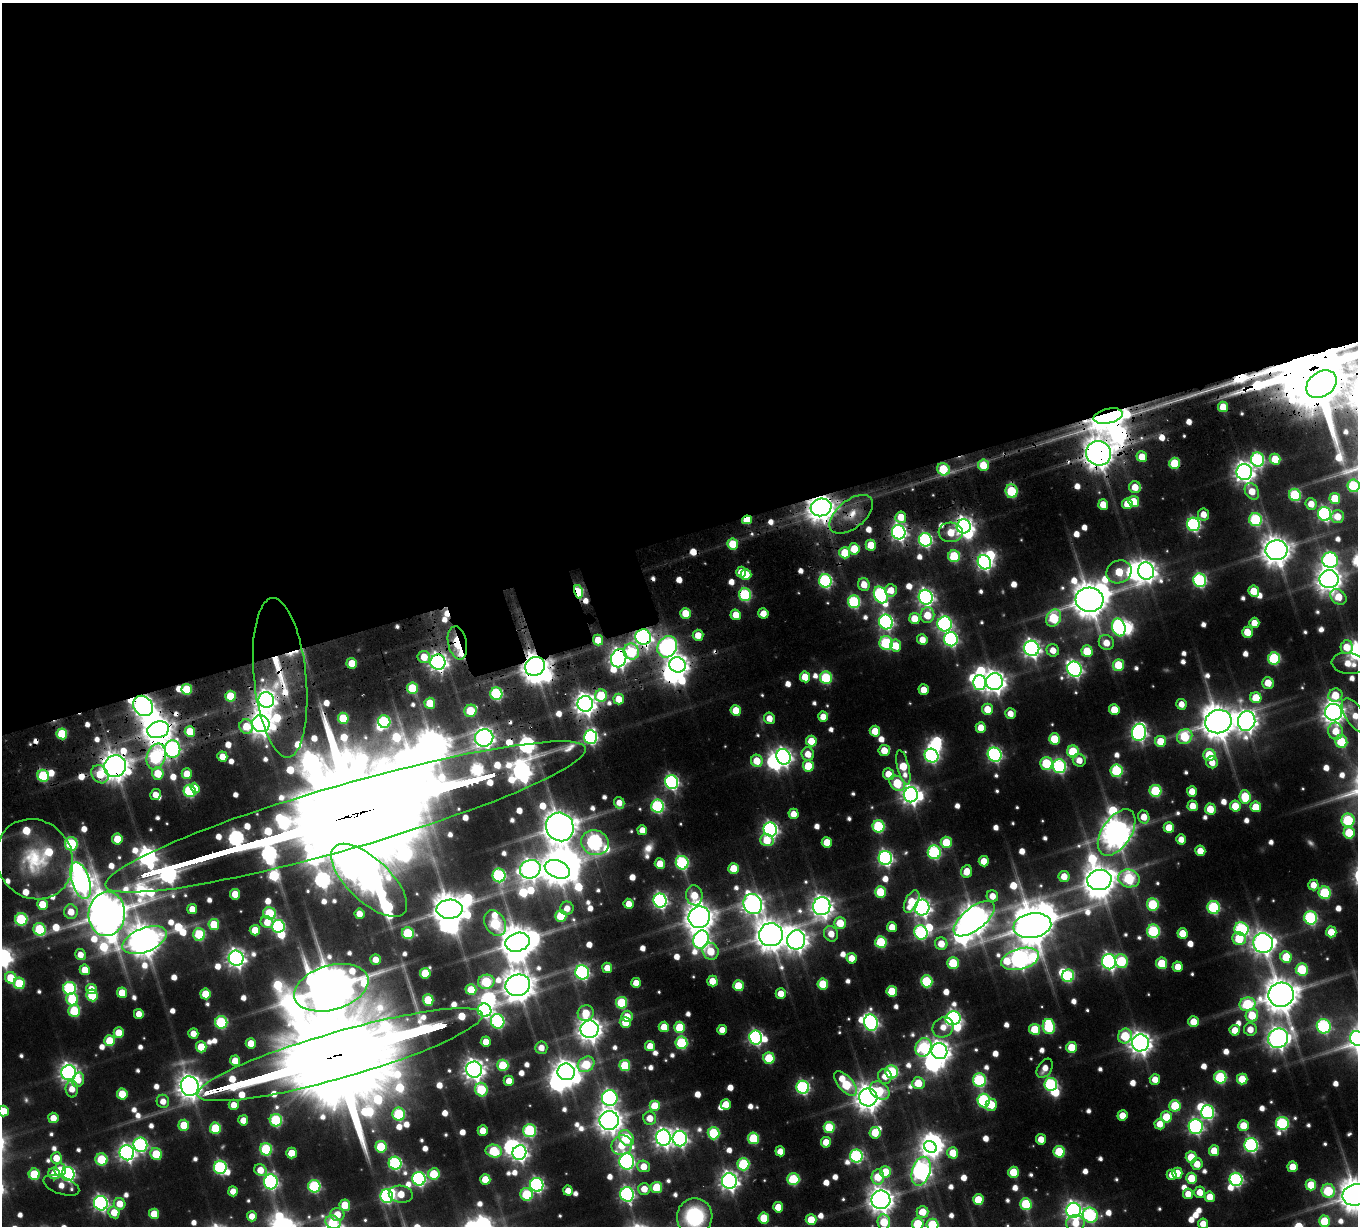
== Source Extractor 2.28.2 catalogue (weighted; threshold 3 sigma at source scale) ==
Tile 2 of 4 x 4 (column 2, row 1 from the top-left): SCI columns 1537-2892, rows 4099-5322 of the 5692 x 5697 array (HDU 1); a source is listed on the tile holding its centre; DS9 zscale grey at full resolution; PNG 1360 x 1228 px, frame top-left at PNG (2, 3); each listed source drawn as its Kron ellipse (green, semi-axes under 4 px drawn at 4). Shown black and unused: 45% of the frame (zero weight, under 3 of 6 exposures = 10% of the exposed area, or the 3 px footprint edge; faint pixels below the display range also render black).
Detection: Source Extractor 2.28.2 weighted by HDU 2 'WHT'; one run over the whole footprint, this tile lists its part. Background 0.0841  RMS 0.0094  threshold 0.0386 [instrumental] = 3 sigma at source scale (4.09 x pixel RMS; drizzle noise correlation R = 1.36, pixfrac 0.8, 0.05/0.05 arcsec/px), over >= 5 px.
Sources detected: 870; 5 too faint to see at this stretch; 41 inside a brighter object's white glare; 21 cosmic-ray / hot-pixel residue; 2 long thin detections or spike segments (spike, bleed or trail) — neither listed nor drawn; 27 inside a brighter listed object's ellipse — not listed separately; of the other 774, all 500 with FLUX_AUTO >= 11.4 (the completeness limit of this list) listed and drawn (274 fainter detections not listed), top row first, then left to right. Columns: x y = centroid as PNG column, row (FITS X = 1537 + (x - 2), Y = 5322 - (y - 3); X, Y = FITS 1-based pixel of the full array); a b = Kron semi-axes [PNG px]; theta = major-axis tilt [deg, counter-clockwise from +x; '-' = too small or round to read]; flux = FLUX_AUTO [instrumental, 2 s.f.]
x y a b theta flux
1321 384 17 12 35 2100
1223 407 5 5 - 26
1108 416 15 7 12 1800
1098 453 13 12 - 1800
1142 457 5 5 - 21
1258 459 7 6 - 190
1275 459 5 5 - 28
1175 463 5 5 - 51
983 465 6 5 - 29
943 469 6 6 - 59
1244 472 8 8 - 700
1353 486 6 6 - 80
1135 487 6 6 - 20
1012 491 7 6 - 72
1252 491 9 6 -59 20
1295 495 6 6 - 97
1335 498 5 5 - 37
1134 501 5 5 - 29
1103 504 5 5 - 21
1127 504 5 5 - 22
1311 504 6 5 - 15
821 507 10 8 15 1500
851 514 25 14 39 23
1203 514 6 5 - 13
1324 514 7 6 - 230
1337 516 6 6 - 17
901 517 6 5 - 21
747 520 5 4 - 31
1256 520 6 6 - 130
1193 524 7 6 - 210
964 526 7 7 - 580
899 532 7 6 - 390
951 532 12 10 -5 27
925 540 7 6 - 210
733 544 5 5 - 34
871 545 5 5 - 25
854 549 5 5 - 32
1276 550 11 10 - 1700
845 553 5 5 - 43
954 556 6 5 - 71
1330 560 8 7 - 230
984 562 7 6 - 310
1146 571 9 8 - 720
741 572 5 5 - 18
1119 572 13 11 25 40
746 574 5 5 - 25
1329 579 9 9 - 1100
1200 580 7 6 - 190
825 581 6 6 - 190
864 584 6 5 - 16
891 590 6 6 - 16
1254 591 6 5 - 28
578 592 7 4 -77 96
745 595 6 6 - 120
881 595 9 6 -63 240
926 597 7 7 - 400
1338 597 9 7 -44 23
1090 600 14 12 -4 2700
854 602 6 6 - 130
685 613 5 5 - 28
763 613 5 5 - 14
736 615 5 5 - 20
927 615 8 7 - 26
915 618 5 5 - 23
1054 618 9 7 61 79
886 622 7 6 - 280
1254 623 5 5 - 17
945 624 7 7 - 280
1119 627 9 6 -75 180
1247 632 5 5 - 26
698 635 5 5 - 16
643 637 8 7 - 550
951 639 7 7 - 240
598 640 5 5 - 22
922 640 5 5 - 16
457 643 17 9 -78 81
886 643 7 6 - 100
1106 643 8 7 - 17
896 646 6 5 - 24
667 647 11 9 57 380
1347 647 7 6 - 21
1032 648 8 7 - 510
1053 650 6 6 - 15
1087 651 6 5 - 41
631 652 8 7 - 60
424 657 6 6 - 23
619 658 9 7 71 590
1274 658 6 6 - 110
438 662 7 7 - 550
352 663 5 5 - 23
1349 663 17 10 -7 20
677 665 8 7 - 790
1118 665 5 5 - 48
535 666 10 9 - 1700
1074 669 8 7 - 380
805 677 5 5 - 24
280 678 80 26 -84 110
826 678 6 6 - 89
994 682 8 8 - 920
979 683 7 6 - 170
1268 683 6 5 - 18
412 688 5 5 - 53
187 689 5 5 - 45
924 690 5 5 - 17
496 694 6 6 - 130
1335 695 7 6 - 31
230 696 5 5 - 38
601 696 6 6 - 51
1256 698 5 5 - 32
619 699 5 5 - 21
266 700 8 7 - 630
430 703 5 5 - 34
585 704 8 8 - 890
1181 704 5 5 - 12
143 706 11 9 -52 710
987 709 5 5 - 22
736 710 5 5 - 27
1114 710 5 5 - 26
471 711 6 6 - 54
1333 712 8 8 - 910
1010 713 5 5 - 12
1355 716 20 9 -56 18
823 717 5 5 - 17
343 718 5 5 - 44
769 718 6 5 - 13
1247 721 10 8 78 800
384 722 6 6 - 110
1218 722 13 11 18 2500
261 724 9 8 - 970
246 726 7 6 - 24
981 728 5 5 - 17
158 730 11 8 16 1700
190 731 5 5 - 35
875 731 5 5 - 23
1336 731 8 7 - 19
1139 732 8 7 - 360
62 734 5 5 - 54
590 737 7 6 - 230
1185 737 8 7 - 62
484 738 9 8 - 630
1054 739 5 5 - 39
811 741 5 5 - 25
1161 741 5 5 - 30
1341 742 6 6 - 60
173 749 8 7 - 270
884 750 5 5 - 21
1073 752 6 5 - 64
808 754 6 6 - 16
995 755 7 6 - 250
1209 755 6 6 - 41
156 756 13 9 70 150
222 756 5 5 - 14
931 756 7 6 - 220
783 757 8 7 - 430
1079 760 6 6 - 13
757 761 6 5 - 26
1212 762 6 5 - 14
1046 763 6 6 - 74
115 766 11 10 - 1700
808 766 5 5 - 38
1059 766 7 6 - 190
903 767 18 5 -76 39
1117 771 6 6 - 100
158 773 6 5 - 33
100 774 10 8 -51 26
187 774 5 5 - 22
888 774 6 5 - 17
43 776 6 5 - 90
672 782 7 6 - 260
897 783 8 6 -42 51
195 788 5 4 - 13
190 791 6 6 - 120
1155 791 6 6 - 84
1192 791 5 5 - 17
156 795 5 5 - 13
911 795 7 7 - 570
1245 797 7 5 -85 44
619 803 6 5 - 12
658 806 6 6 - 160
1193 806 5 5 - 17
1235 806 5 5 - 32
1256 807 5 5 - 24
1210 809 5 5 - 28
794 814 5 5 - 16
345 817 250 32 16 82000
1144 817 6 5 - 17
1348 820 6 6 - 93
879 826 6 6 - 97
560 827 14 13 - 2400
1169 828 5 5 - 23
770 829 7 6 - 330
642 830 5 5 - 13
1117 832 26 14 57 1800
1349 833 6 5 - 40
117 839 5 5 - 29
1181 839 5 5 - 13
767 840 7 6 - 27
827 842 5 5 - 23
946 842 5 5 - 37
595 843 14 12 -17 290
71 844 7 6 - 92
1200 851 5 5 - 18
934 852 7 6 - 150
885 858 7 6 - 310
34 859 41 37 -56 81
984 861 5 5 - 20
682 863 7 6 - 160
660 864 5 5 - 21
734 868 5 5 - 27
530 869 10 9 - 740
557 869 13 8 -22 1600
967 871 6 5 - 17
499 875 7 6 - 150
1064 876 5 5 - 17
1129 878 11 9 -13 110
81 880 19 9 -73 990
369 880 48 21 -43 1400
1099 880 12 10 13 1900
1313 885 5 5 - 15
880 892 6 5 - 46
1325 893 6 6 - 90
235 894 5 5 - 24
694 895 10 8 -81 26
992 896 6 5 - 14
660 901 7 6 - 300
912 901 12 6 64 30
42 904 5 5 - 28
629 904 5 5 - 14
753 904 10 9 - 640
1153 904 6 6 - 80
822 906 9 8 - 810
1213 907 6 6 - 120
567 908 6 6 - 12
922 908 8 7 - 500
192 909 5 5 - 15
449 909 13 9 2 2400
71 912 7 7 - 18
270 913 6 6 - 74
107 914 22 18 85 3800
359 914 5 5 - 12
561 916 6 5 - 49
699 917 11 10 - 1700
1311 918 7 6 - 160
21 919 6 6 - 99
974 919 24 11 38 1600
267 922 6 5 - 17
495 923 13 10 -60 110
840 923 6 6 - 29
214 925 6 5 - 38
278 926 6 6 - 160
1032 926 19 12 9 3500
892 927 5 5 - 15
40 929 6 6 - 84
1242 929 7 6 - 170
255 930 5 5 - 24
1153 931 6 6 - 120
921 932 7 6 - 170
1331 932 5 5 - 26
408 933 6 6 - 81
1182 933 5 5 - 22
199 934 6 6 - 81
831 934 8 7 - 15
771 935 12 11 - 1900
1239 939 7 6 - 46
144 940 23 12 22 2100
701 940 9 7 60 390
796 940 9 9 - 930
518 942 12 9 16 2400
881 942 6 5 - 67
1263 943 10 9 - 880
941 944 6 6 - 19
711 951 8 8 - 30
80 955 5 5 - 13
1286 957 6 5 - 40
236 958 7 7 - 590
851 958 5 5 - 16
375 959 5 5 - 12
1020 959 19 10 15 660
1122 961 7 6 - 66
1109 962 8 7 - 360
953 963 6 5 - 54
1162 963 5 5 - 41
1178 967 5 5 - 15
607 968 5 5 - 15
1302 969 6 6 - 69
85 970 5 5 - 24
582 972 7 7 - 230
425 973 5 5 - 37
1068 976 6 6 - 110
11 978 6 5 - 31
712 981 5 5 - 19
927 981 6 5 - 87
486 982 8 7 - 79
19 983 6 5 - 57
636 983 5 5 - 13
823 984 5 5 - 39
518 985 12 11 - 1900
738 986 5 5 - 36
70 988 6 6 - 150
331 988 38 22 16 5000
91 989 5 5 - 17
471 990 5 5 - 28
892 991 5 5 - 37
122 993 5 5 - 23
205 994 5 5 - 29
781 994 5 5 - 15
92 995 6 5 - 56
1281 995 13 12 - 2400
72 999 6 6 - 61
428 1000 5 5 - 50
622 1003 6 5 - 72
1247 1004 8 6 11 84
485 1010 7 6 - 220
74 1011 6 6 - 64
586 1013 8 7 - 23
139 1014 5 5 - 12
1252 1015 6 6 - 35
627 1016 5 5 - 17
953 1018 7 7 - 320
498 1021 7 6 - 190
221 1022 6 6 - 110
1193 1022 5 5 - 20
625 1023 6 5 - 23
871 1023 8 6 -74 320
1324 1026 7 7 - 170
664 1027 5 5 - 21
680 1027 6 5 - 45
943 1027 11 9 40 14
1049 1027 8 6 -81 96
590 1029 9 9 - 1100
1035 1029 5 5 - 37
1250 1029 6 6 - 15
722 1030 5 5 - 12
1235 1030 5 5 - 18
119 1033 5 5 - 25
193 1033 5 5 - 13
1125 1036 7 7 - 54
756 1038 7 6 - 250
1278 1038 10 9 - 840
1357 1038 7 6 - 200
110 1041 5 5 - 39
486 1042 5 5 - 15
251 1043 5 5 - 19
681 1043 6 6 - 97
1140 1043 8 8 - 920
650 1046 5 5 - 15
201 1047 5 5 - 29
923 1047 9 8 - 110
1071 1047 5 5 - 29
541 1048 6 6 - 12
939 1051 8 7 - 790
340 1055 148 23 16 51000
769 1058 5 5 - 55
235 1061 5 5 - 19
586 1064 9 7 36 50
503 1065 6 5 - 53
625 1066 5 5 - 57
1045 1068 10 6 58 12
474 1070 8 8 - 790
566 1072 8 8 - 1100
892 1072 6 6 - 110
69 1073 7 7 - 580
885 1076 7 7 - 13
1220 1077 6 6 - 100
1155 1079 5 5 - 14
1242 1079 5 5 - 31
78 1080 7 5 65 14
980 1080 7 6 - 140
509 1081 5 5 - 13
918 1083 6 6 - 26
845 1084 15 7 -49 75
1051 1084 6 6 - 150
190 1086 10 9 - 1100
803 1087 6 6 - 190
72 1089 8 6 -88 13
481 1090 7 6 - 71
880 1090 10 8 -36 26
122 1094 5 5 - 32
868 1097 9 9 - 1300
610 1098 8 8 - 300
163 1101 6 6 - 11
984 1101 7 6 - 150
726 1104 5 5 - 16
234 1105 5 5 - 15
991 1105 6 5 - 23
655 1106 5 5 - 30
1175 1106 6 5 - 45
4 1111 5 5 - 23
1208 1112 7 6 - 190
399 1114 6 6 - 99
1122 1116 5 5 - 18
1166 1117 6 5 - 33
53 1118 5 5 - 15
650 1118 6 6 - 16
243 1120 5 5 - 15
276 1120 6 6 - 110
609 1120 9 9 - 1100
1282 1123 6 6 - 140
1160 1124 5 5 - 15
184 1125 5 5 - 33
1244 1126 5 5 - 29
829 1127 5 5 - 58
1196 1127 7 7 - 280
215 1128 5 5 - 56
530 1130 6 6 - 130
483 1131 5 5 - 16
714 1133 6 6 - 82
875 1133 6 5 - 26
626 1138 9 6 -53 80
664 1138 8 7 - 570
680 1138 8 7 - 370
753 1138 5 5 - 61
1041 1139 5 5 - 15
826 1142 5 5 - 17
140 1145 7 7 - 200
622 1145 10 9 - 32
1251 1145 7 6 - 220
381 1147 6 5 - 52
930 1147 7 5 -36 510
266 1149 6 6 - 89
494 1151 8 6 -12 69
780 1151 5 5 - 13
1214 1151 5 5 - 22
1059 1152 6 5 - 57
127 1153 7 7 - 450
291 1153 5 5 - 23
519 1153 7 7 - 430
953 1153 6 5 - 23
156 1154 6 5 - 48
856 1156 6 6 - 170
1191 1157 5 5 - 32
56 1158 6 5 - 19
101 1159 6 6 - 61
627 1162 8 7 - 330
395 1163 6 6 - 170
743 1164 6 6 - 96
1197 1164 6 5 - 16
644 1166 6 5 - 20
220 1167 7 6 - 160
1292 1167 5 5 - 20
60 1170 6 6 - 18
260 1170 6 5 - 17
921 1171 15 9 74 570
885 1172 5 5 - 34
1013 1172 5 5 - 35
54 1173 6 5 - 21
1177 1173 5 5 - 22
34 1174 5 5 - 51
68 1174 7 6 - 240
434 1174 6 5 - 43
1172 1175 5 5 - 12
878 1177 7 6 - 31
1191 1178 5 5 - 32
419 1179 7 6 - 230
485 1179 5 5 - 23
793 1179 6 6 - 79
1236 1179 7 6 - 200
729 1181 7 7 - 590
271 1182 7 7 - 250
61 1185 19 8 -20 13
537 1185 7 6 - 240
1311 1185 5 5 - 30
314 1186 6 6 - 120
657 1187 5 5 - 43
644 1189 6 6 - 15
233 1191 5 5 - 13
568 1191 5 5 - 12
1328 1191 7 6 - 74
1200 1192 6 5 - 16
401 1194 12 8 -9 22
527 1194 6 6 - 72
627 1194 7 6 - 250
1188 1194 5 5 - 13
1356 1195 13 10 13 2600
387 1196 7 6 - 190
1210 1197 5 5 - 18
881 1200 9 9 - 1100
978 1200 5 5 - 31
101 1203 7 7 - 330
120 1204 6 6 - 19
1026 1204 6 5 - 64
345 1205 5 5 - 30
778 1207 5 5 - 20
1073 1210 7 7 - 480
114 1212 6 5 - 20
922 1212 6 6 - 21
154 1214 5 5 - 29
337 1215 7 6 - 20
1090 1215 7 7 - 150
252 1216 5 5 - 13
695 1217 18 17 - 100
764 1218 5 5 - 35
811 1220 5 5 - 27
1324 1221 6 5 - 45
333 1222 8 6 -27 46
884 1222 8 6 -83 37
1075 1223 9 8 - 18
918 1224 6 5 - 53
1203 1224 5 5 - 15
932 1225 6 6 - 65
Overlapping masked pixels (flux is a lower limit): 39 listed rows (the first 20) at x y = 1321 384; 1108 416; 1098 453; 1175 463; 943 469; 1012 491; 821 507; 851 514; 901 517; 747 520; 964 526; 899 532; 925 540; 578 592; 745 595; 643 637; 598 640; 457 643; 667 647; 631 652
Isophote crosses this tile's border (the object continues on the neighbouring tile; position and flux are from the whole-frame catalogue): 13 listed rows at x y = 1353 486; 1349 663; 1355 716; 1357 1038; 4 1111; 1356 1195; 695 1217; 333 1222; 884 1222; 1075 1223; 918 1224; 1203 1224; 932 1225